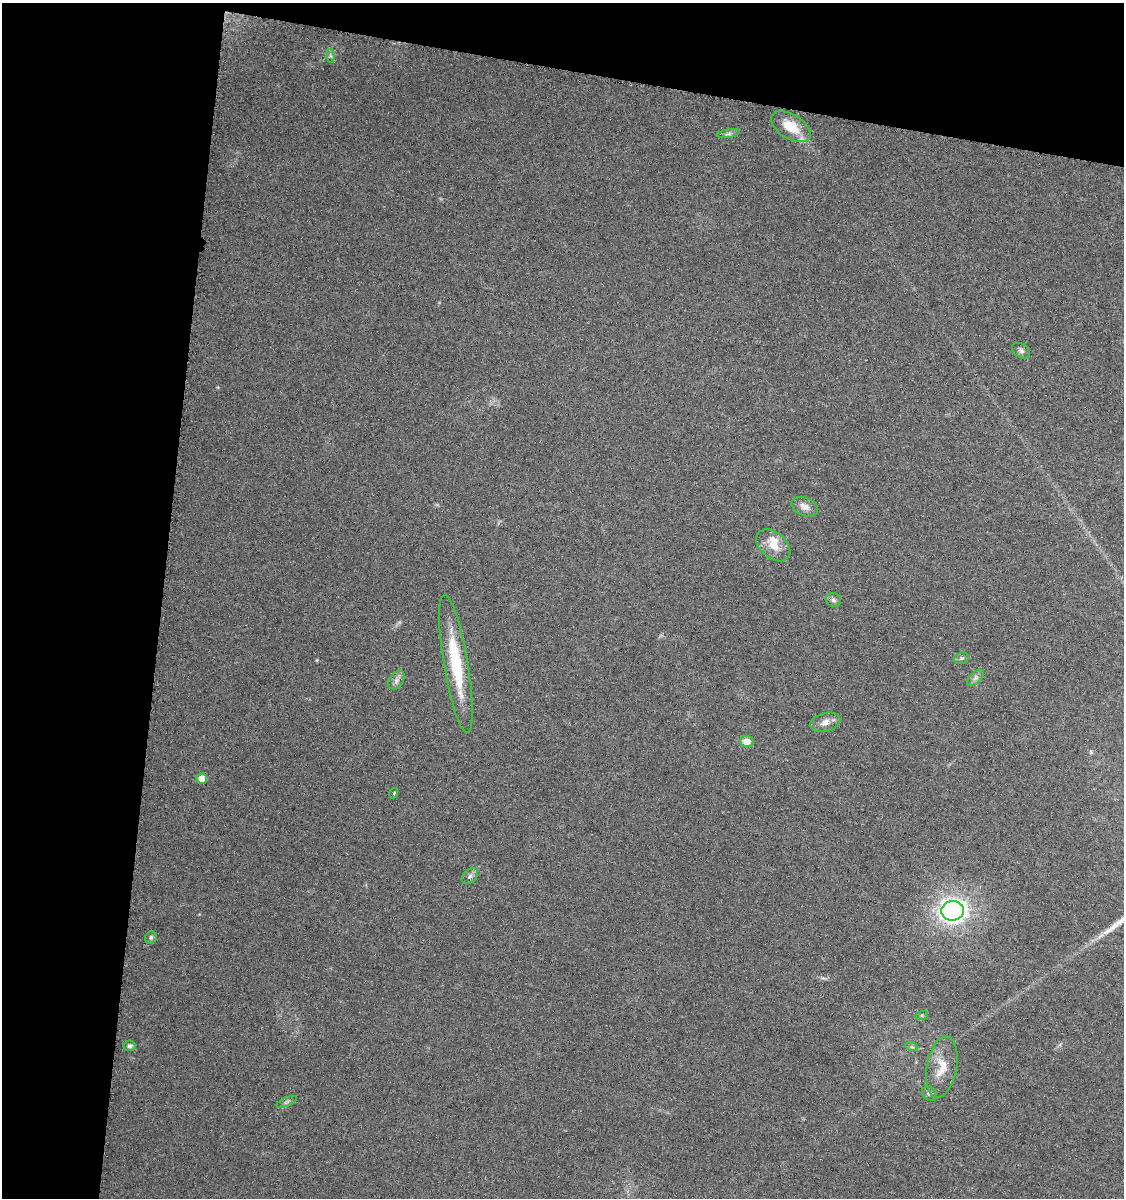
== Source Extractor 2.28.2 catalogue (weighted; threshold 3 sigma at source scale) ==
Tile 1 of 2 x 2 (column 1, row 1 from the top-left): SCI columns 120-1241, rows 1200-2395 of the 2495 x 2399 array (HDU 1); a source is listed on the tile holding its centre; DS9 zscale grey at full resolution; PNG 1126 x 1200 px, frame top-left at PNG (2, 3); each listed source drawn as its Kron ellipse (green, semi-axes under 4 px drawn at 4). Shown black and unused: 20% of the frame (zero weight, under 3 of 6 exposures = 1% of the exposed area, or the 3 px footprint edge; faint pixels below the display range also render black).
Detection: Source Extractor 2.28.2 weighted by HDU 2 'WHT'; one run over the whole footprint, this tile lists its part. Background 0.0485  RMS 0.005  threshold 0.0205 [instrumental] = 3 sigma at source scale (4.09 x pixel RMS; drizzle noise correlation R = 1.36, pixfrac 0.8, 0.0396/0.0396 arcsec/px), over >= 5 px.
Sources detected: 25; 1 inside a brighter listed object's ellipse — not listed separately; the other 24 listed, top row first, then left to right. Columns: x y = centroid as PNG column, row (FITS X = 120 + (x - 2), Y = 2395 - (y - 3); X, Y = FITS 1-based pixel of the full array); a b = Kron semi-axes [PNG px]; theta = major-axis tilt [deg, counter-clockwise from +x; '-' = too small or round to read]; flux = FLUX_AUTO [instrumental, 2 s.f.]
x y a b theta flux
330 56 6 4 -88 0.81
791 127 22 12 -32 12
728 134 11 4 9 1.2
1021 351 9 7 -33 1.4
804 507 14 9 -23 3.1
773 545 19 13 -41 6.4
833 600 7 6 - 1.2
961 658 7 5 19 0.91
456 664 70 12 -80 28
975 678 10 5 45 1.5
396 680 10 7 53 1.9
825 722 15 9 16 3.4
747 741 7 5 -3 4.6
202 779 5 5 - 8
394 793 5 3 - 0.42
470 876 9 6 45 1.4
953 911 11 10 - 220
151 937 6 5 - 0.93
922 1015 6 4 18 0.65
130 1046 6 5 - 1.4
912 1047 6 4 -17 0.8
942 1067 31 15 79 10
930 1093 8 6 -42 1.4
287 1102 11 4 23 1.1